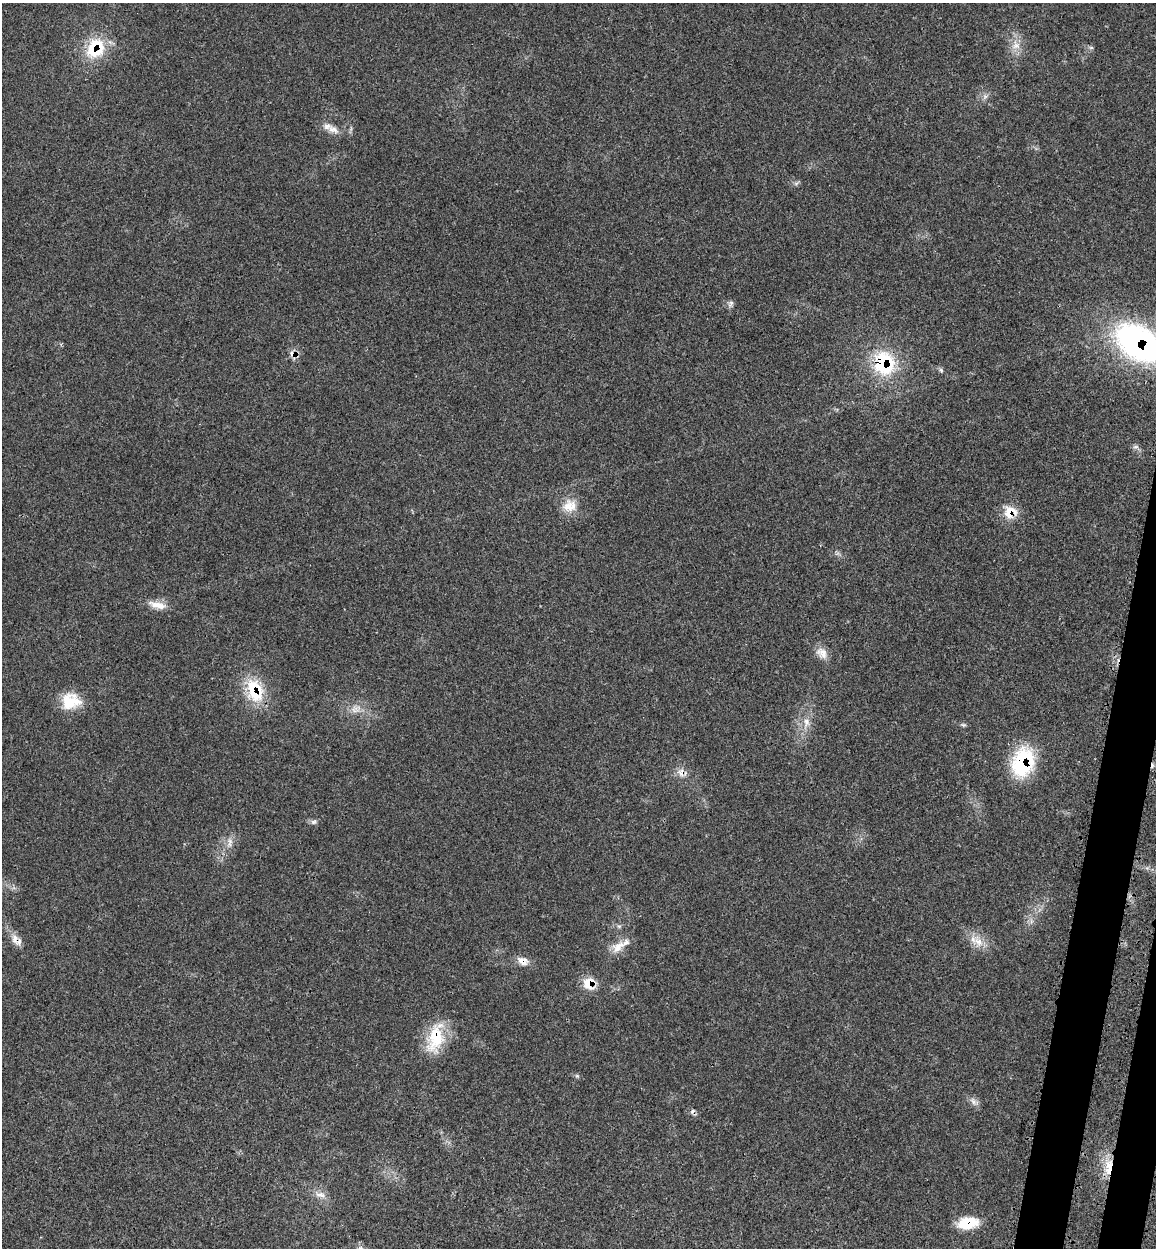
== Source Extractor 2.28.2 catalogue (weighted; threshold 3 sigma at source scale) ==
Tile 6 of 4 x 4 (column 2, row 2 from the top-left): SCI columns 1479-2632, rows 2583-3828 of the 5150 x 5164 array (HDU 1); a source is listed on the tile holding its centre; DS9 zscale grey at full resolution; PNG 1158 x 1250 px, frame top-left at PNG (2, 3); no overlay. Shown black and unused: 3% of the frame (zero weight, under 3 of 4 exposures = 8% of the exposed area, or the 3 px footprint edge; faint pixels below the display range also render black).
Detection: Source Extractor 2.28.2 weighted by HDU 2 'WHT'; one run over the whole footprint, this tile lists its part. Background 0.0213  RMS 0.0033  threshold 0.0149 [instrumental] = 3 sigma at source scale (4.5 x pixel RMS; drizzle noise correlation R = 1.50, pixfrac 1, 0.05/0.05 arcsec/px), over >= 5 px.
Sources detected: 36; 2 cosmic-ray / hot-pixel residue — not listed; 1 inside a brighter listed object's ellipse — not listed separately; the other 33 listed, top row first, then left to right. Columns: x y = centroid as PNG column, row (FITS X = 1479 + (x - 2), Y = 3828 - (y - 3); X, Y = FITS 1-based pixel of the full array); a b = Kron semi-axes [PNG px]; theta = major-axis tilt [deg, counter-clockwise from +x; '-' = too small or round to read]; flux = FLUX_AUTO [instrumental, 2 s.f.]
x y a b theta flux
1016 46 12 8 1 2.5
95 48 29 23 60 14
333 129 19 9 -23 3
796 183 7 4 2 0.67
731 302 7 4 -20 0.68
1138 343 49 33 -33 83
292 354 12 8 -32 2
884 363 30 26 -76 23
941 370 7 5 -46 0.64
1135 447 7 4 18 0.63
569 506 19 17 16 5.3
1010 512 18 16 20 5.7
158 605 25 9 -13 3.9
822 653 17 12 -44 3.1
255 690 33 20 -72 14
70 703 29 18 32 8.6
354 710 11 6 -30 1.6
806 722 12 8 -82 2.3
1023 762 32 23 72 25
681 772 12 10 -83 2.3
314 822 8 6 24 0.88
230 841 10 6 -60 1.3
15 939 17 9 -82 2.6
978 942 15 11 -28 3.9
618 947 23 11 42 4.8
523 961 16 10 -20 2.9
589 983 15 14 - 5.6
435 1038 42 19 76 13
973 1101 12 6 -63 1.5
1109 1167 26 9 81 6.4
320 1195 15 7 -8 2.2
968 1223 23 13 9 9
360 1248 11 6 -90 1.4
Overlapping masked pixels (flux is a lower limit): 14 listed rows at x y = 95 48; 1138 343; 292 354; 884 363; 1010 512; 255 690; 1023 762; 681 772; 15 939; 523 961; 589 983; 435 1038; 1109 1167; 968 1223
Isophote crosses this tile's border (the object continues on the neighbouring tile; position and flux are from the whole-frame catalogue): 2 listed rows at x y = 1138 343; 360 1248
Unlisted compact peaks at least as high as the median listed source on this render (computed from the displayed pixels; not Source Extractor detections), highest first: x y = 577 1076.